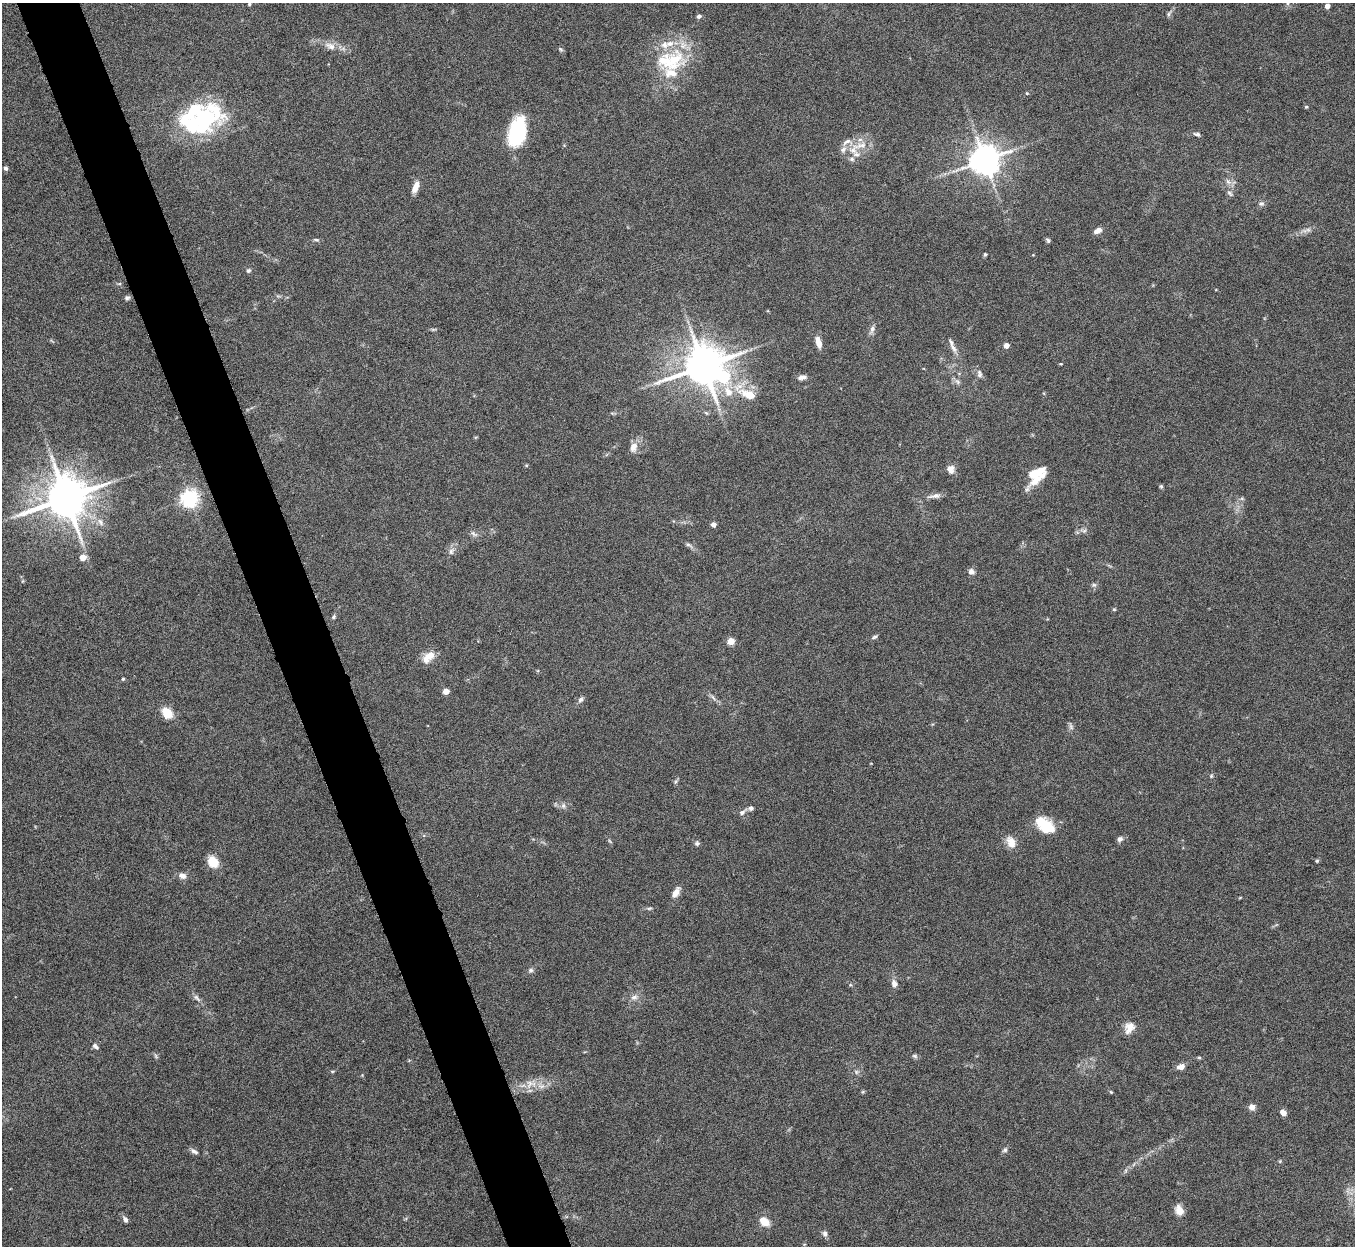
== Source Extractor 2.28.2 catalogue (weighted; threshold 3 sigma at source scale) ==
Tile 11 of 4 x 4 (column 3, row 3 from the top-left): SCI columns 2710-4062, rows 1395-2638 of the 5420 x 5405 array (HDU 1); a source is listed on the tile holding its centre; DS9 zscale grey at full resolution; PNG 1357 x 1248 px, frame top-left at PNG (2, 3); no overlay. Shown black and unused: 5% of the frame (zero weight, under 5 of 10 exposures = <1% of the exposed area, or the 3 px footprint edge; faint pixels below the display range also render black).
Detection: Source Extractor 2.28.2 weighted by HDU 2 'WHT'; one run over the whole footprint, this tile lists its part. Background 0.142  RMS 0.0056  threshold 0.023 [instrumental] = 3 sigma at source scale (4.09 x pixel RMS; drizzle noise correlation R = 1.36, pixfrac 0.8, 0.05/0.05 arcsec/px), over >= 5 px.
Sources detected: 118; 1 too faint to see at this stretch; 4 inside a brighter object's white glare — not listed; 13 inside a brighter listed object's ellipse — not listed separately; the other 100 listed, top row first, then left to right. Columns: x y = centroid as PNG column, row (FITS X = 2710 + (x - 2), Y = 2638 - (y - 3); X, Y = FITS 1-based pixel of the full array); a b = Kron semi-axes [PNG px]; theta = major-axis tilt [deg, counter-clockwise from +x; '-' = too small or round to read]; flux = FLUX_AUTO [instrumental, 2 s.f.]
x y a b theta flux
1288 3 6 4 72 0.73
249 4 5 4 - 0.67
1327 6 4 4 - 3.5
1168 14 8 5 55 1.1
699 16 5 4 - 1.4
330 46 17 9 -24 4.5
560 49 7 4 -32 0.77
673 60 41 26 23 31
1306 107 4 4 - 0.59
216 112 37 18 -54 20
196 127 43 22 -23 31
518 132 27 16 76 39
1197 134 9 5 -15 1.2
854 149 18 13 54 8.4
985 160 9 8 - 930
6 168 6 5 - 1.1
1228 182 10 6 -49 2.2
415 187 14 6 69 4.3
1230 193 9 5 -46 1.2
1261 204 8 5 -1 1.2
1308 230 10 4 8 1.7
1097 231 10 6 27 3
316 240 8 4 -5 0.92
1048 240 6 5 - 1.1
985 254 4 3 - 0.68
248 271 6 6 - 1.1
127 298 7 6 - 1.1
872 329 11 6 68 2.2
819 344 10 7 -84 3.7
1006 345 4 4 - 4.1
953 348 16 6 -57 2.9
1061 364 4 2 - 0.39
703 366 12 11 - 1800
979 374 11 7 -85 1.8
802 377 10 5 9 2.5
958 382 8 5 -32 1.4
748 395 24 10 -22 11
706 413 6 4 -44 0.65
633 447 13 9 73 4.1
950 469 10 9 - 3
1036 474 18 11 46 20
1161 486 5 4 - 0.77
935 496 16 6 9 2.6
66 498 12 11 - 2100
190 498 6 6 - 220
1242 498 6 4 -1 0.79
713 524 4 4 - 3.2
1084 531 7 4 1 1.2
474 534 11 5 -33 1.6
688 545 9 4 -20 1.2
451 551 9 7 89 1.8
83 557 5 4 - 7.1
971 572 8 7 - 2.2
1094 585 6 5 - 0.99
1114 609 4 4 - 0.58
334 617 6 4 45 0.86
874 637 8 4 25 1
731 641 5 4 - 11
428 657 18 10 45 6.3
123 679 4 4 - 0.68
446 691 4 4 - 7.8
713 698 10 3 -50 1.2
581 699 8 6 45 1.4
167 713 12 9 -55 9.7
1071 727 10 5 -64 1.3
1211 776 5 4 - 0.65
563 806 7 6 - 1.6
742 812 10 6 37 1.9
1045 825 23 13 -35 15
1120 839 7 6 - 1.6
610 841 8 3 -45 0.6
1011 842 16 10 -65 5.2
697 843 6 6 - 1.2
1317 861 5 4 - 0.63
213 862 14 11 -56 7.4
182 876 10 8 -26 2.5
676 892 15 7 56 3.5
649 908 8 3 13 0.81
530 970 7 6 - 1.2
894 983 10 7 -75 2.4
634 997 10 7 18 2.3
197 998 12 5 -48 1.8
1129 1028 16 12 54 4.7
95 1046 9 5 -39 1.4
915 1056 8 5 -27 1
1199 1057 6 4 -1 0.61
1181 1067 7 6 - 3.5
856 1072 7 5 -47 1.1
529 1084 12 9 82 3.8
541 1086 9 6 19 2.4
1111 1092 5 4 - 0.54
1252 1107 6 6 - 3.5
1283 1112 7 6 - 2.6
1005 1150 6 5 - 1.1
194 1151 11 5 -31 1.7
1280 1161 6 3 73 0.53
1179 1210 12 9 -67 4.5
125 1219 8 5 -59 1.6
764 1222 11 8 -40 6.3
825 1234 8 6 -73 1.7
Isophote crosses this tile's border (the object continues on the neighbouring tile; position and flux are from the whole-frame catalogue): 2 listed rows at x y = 1288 3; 249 4